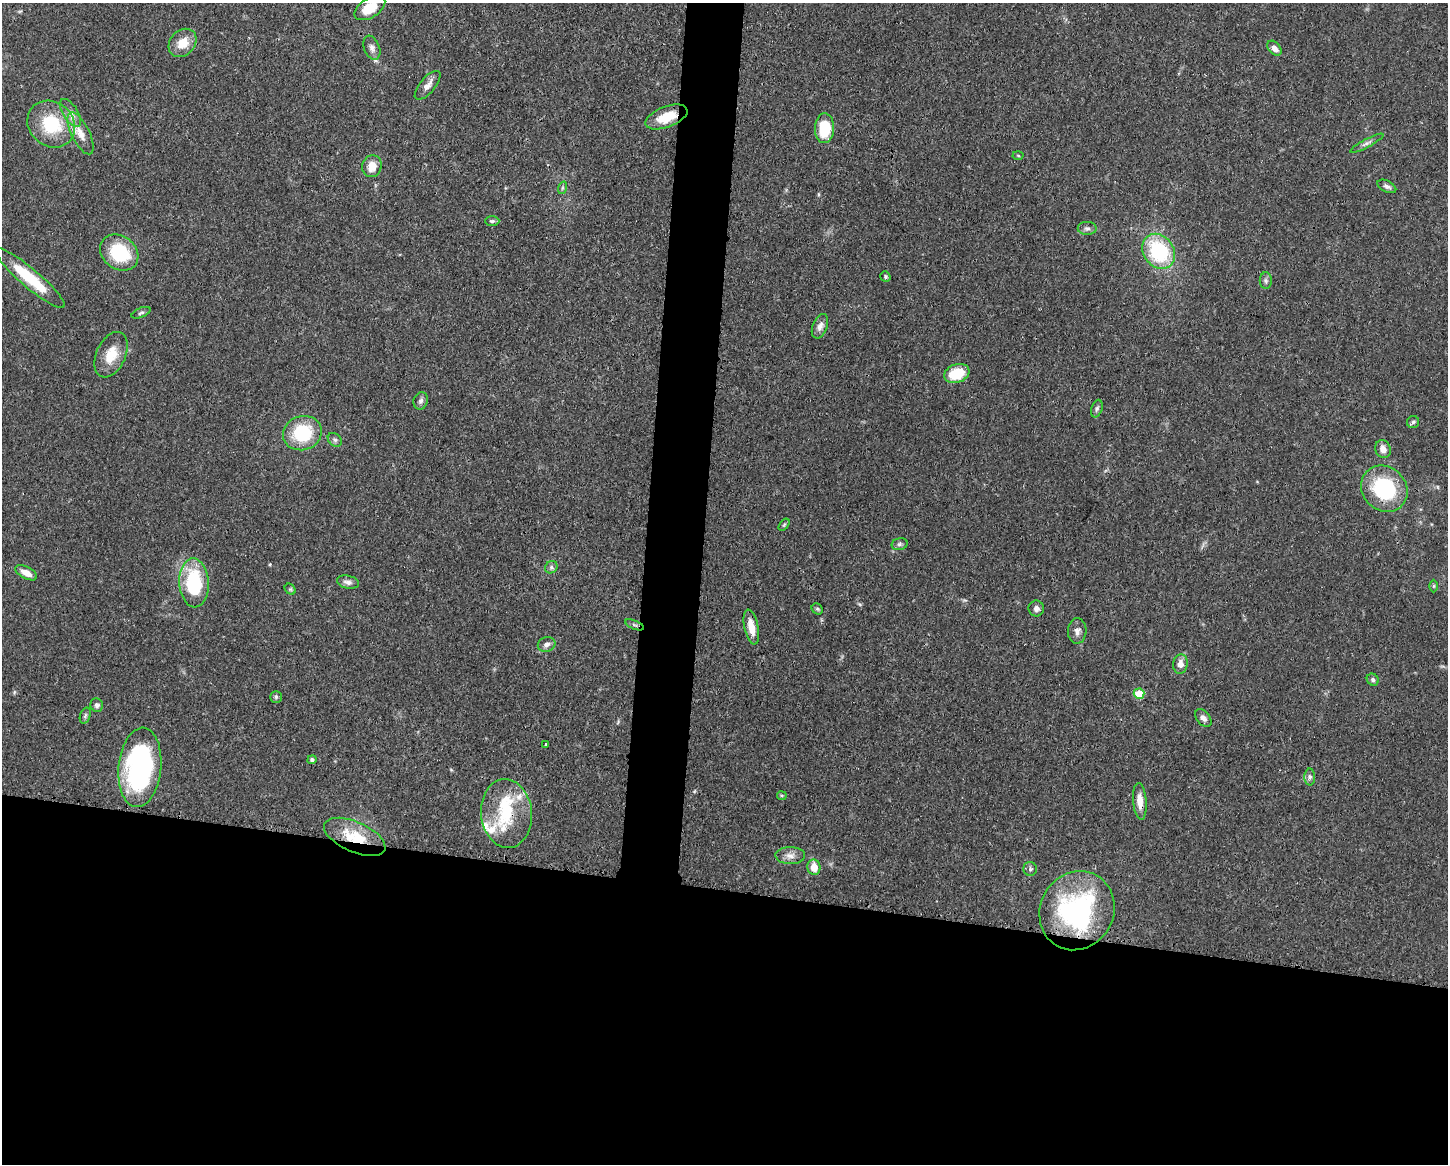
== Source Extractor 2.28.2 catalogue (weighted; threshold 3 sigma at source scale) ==
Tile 11 of 3 x 4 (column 2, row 4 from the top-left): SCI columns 1558-3003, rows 7-1168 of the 4671 x 4660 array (HDU 1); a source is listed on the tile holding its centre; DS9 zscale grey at full resolution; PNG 1450 x 1166 px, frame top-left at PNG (2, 3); each listed source drawn as its Kron ellipse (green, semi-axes under 4 px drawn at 4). Shown black and unused: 27% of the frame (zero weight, under 3 of 4 exposures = <1% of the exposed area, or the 3 px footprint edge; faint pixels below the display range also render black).
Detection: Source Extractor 2.28.2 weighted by HDU 2 'WHT'; one run over the whole footprint, this tile lists its part. Background 0.0415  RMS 0.0027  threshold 0.0123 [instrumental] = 3 sigma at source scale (4.5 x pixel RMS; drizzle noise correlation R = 1.50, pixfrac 1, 0.05/0.05 arcsec/px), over >= 5 px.
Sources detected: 73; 1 inside a brighter object's white glare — neither listed nor drawn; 6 inside a brighter listed object's ellipse — not listed separately; the other 66 listed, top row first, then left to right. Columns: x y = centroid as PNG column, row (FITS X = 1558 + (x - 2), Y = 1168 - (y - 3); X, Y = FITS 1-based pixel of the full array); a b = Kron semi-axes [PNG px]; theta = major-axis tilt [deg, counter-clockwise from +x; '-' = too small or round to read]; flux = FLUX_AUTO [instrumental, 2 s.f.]
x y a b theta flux
370 8 17 9 33 6.5
183 43 15 12 47 4.5
372 48 12 7 -69 1.3
1274 48 8 5 -47 1.8
428 85 18 7 50 2.1
70 113 16 7 -57 1.9
666 117 22 10 21 6.7
51 124 25 22 -41 15
824 128 15 9 88 9.9
81 133 23 9 -63 3.4
1367 143 19 4 28 0.99
1018 155 5 3 - 0.27
372 166 11 9 75 3.6
1387 186 10 5 -27 0.94
562 188 6 4 72 0.5
492 221 7 5 1 0.52
1087 228 9 6 -1 0.93
1159 251 18 15 -54 22
119 253 21 16 -39 15
885 276 5 5 - 0.46
30 278 45 9 -40 12
1266 281 8 6 -89 0.66
141 313 10 5 22 0.62
820 326 13 7 70 1.5
111 355 24 14 66 6
957 373 13 9 19 9
421 401 9 7 71 0.97
1097 409 9 5 72 0.73
1413 422 6 6 - 0.56
302 433 19 17 18 15
335 440 8 6 -43 0.66
1383 449 9 7 -67 1.8
1384 489 24 21 -44 23
784 525 7 4 54 0.43
900 544 8 6 16 0.69
551 567 7 5 47 0.71
26 573 12 6 -27 2.6
348 582 11 6 -11 1.2
194 583 24 14 -87 19
1434 586 6 4 89 0.38
290 589 6 4 -44 0.47
1036 608 8 7 - 1.3
817 609 6 5 - 0.4
634 625 10 4 -22 0.59
751 627 18 7 -79 3.7
1077 631 12 9 87 1.6
547 644 9 7 20 1.2
1180 664 10 7 82 1.9
1373 680 6 5 - 0.62
1139 694 5 5 - 7.9
276 697 6 5 - 0.52
97 705 7 6 - 0.75
85 715 8 5 70 0.54
1203 718 10 6 -51 1.1
546 744 3 2 - 0.5
312 760 4 4 - 0.68
140 767 40 21 84 52
1310 777 8 5 -90 0.79
782 796 5 4 - 0.36
1140 801 18 6 -85 2.9
506 813 34 25 -84 14
355 837 33 15 -24 10
790 856 15 8 -1 2
814 867 8 6 -80 3.7
1030 869 7 6 - 0.63
1077 911 40 36 60 45
Overlapping masked pixels (flux is a lower limit): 4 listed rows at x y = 666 117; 1140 801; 506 813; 355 837
Isophote crosses this tile's border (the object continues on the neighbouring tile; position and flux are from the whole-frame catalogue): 1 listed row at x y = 370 8